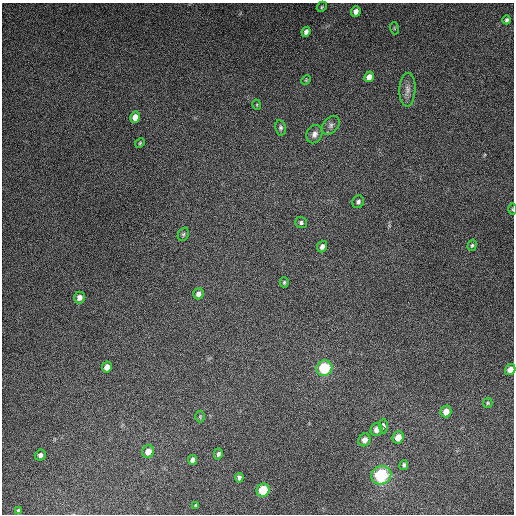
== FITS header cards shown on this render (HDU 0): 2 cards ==
NAXIS1  =                  512
NAXIS2  =                  512

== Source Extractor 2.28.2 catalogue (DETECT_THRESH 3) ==
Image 512 x 512 px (HDU 0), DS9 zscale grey, 1 PNG px = 1 image px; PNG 516 x 516 px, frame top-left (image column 1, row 512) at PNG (2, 3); each listed source drawn as its Kron ellipse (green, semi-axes under 4 px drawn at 4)
Background 4900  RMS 310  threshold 929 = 3 sigma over >= 5 px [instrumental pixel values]
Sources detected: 43; all 43 listed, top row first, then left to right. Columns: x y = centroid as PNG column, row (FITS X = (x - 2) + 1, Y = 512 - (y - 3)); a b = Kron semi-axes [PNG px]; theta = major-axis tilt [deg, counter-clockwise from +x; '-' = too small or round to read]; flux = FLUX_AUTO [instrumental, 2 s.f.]
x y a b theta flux
322 7 5 4 - 2.5e+04
356 11 5 5 - 9.6e+04
507 20 4 3 - 4.0e+04
394 28 6 4 -72 2.0e+04
306 32 5 4 - 7.5e+04
369 77 5 4 - 1.2e+05
306 80 5 3 - 2.0e+04
407 90 17 8 87 1.3e+05
257 105 5 3 - 1.8e+04
135 117 6 5 - 1.5e+05
331 125 10 7 49 8.0e+04
281 128 8 5 -80 4.6e+04
314 134 9 7 64 9.8e+04
140 143 5 4 - 2.6e+04
358 202 6 5 - 5.9e+04
512 209 5 3 - 2.1e+04
301 223 6 5 - 4.5e+04
183 234 7 5 68 4.2e+04
472 245 6 4 72 3.4e+04
322 247 6 5 - 7.8e+04
284 282 5 4 - 3.1e+04
198 294 5 5 - 9.0e+04
79 297 6 5 - 1.1e+05
107 367 5 5 - 1.4e+05
324 368 8 7 - 1.1e+06
510 370 6 5 - 1.6e+05
488 403 5 4 - 2.8e+04
446 411 6 5 - 1.9e+05
200 417 6 4 89 2.5e+04
384 426 7 4 -89 8.2e+04
376 430 6 5 - 1.3e+05
398 437 6 5 - 2.3e+05
364 440 6 5 - 1.3e+05
148 451 6 5 - 1.9e+05
218 454 5 4 - 5.0e+04
40 455 6 5 - 7.3e+04
192 460 5 4 - 6.6e+04
404 465 5 4 - 3.8e+04
381 475 10 9 - 1.6e+06
239 478 5 4 - 6.3e+04
263 490 7 6 - 6.9e+05
196 505 3 3 - 2.5e+04
18 511 4 3 - 3.9e+04
At the frame edge (FLAGS 8, measured only in part): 2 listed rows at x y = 512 209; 510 370